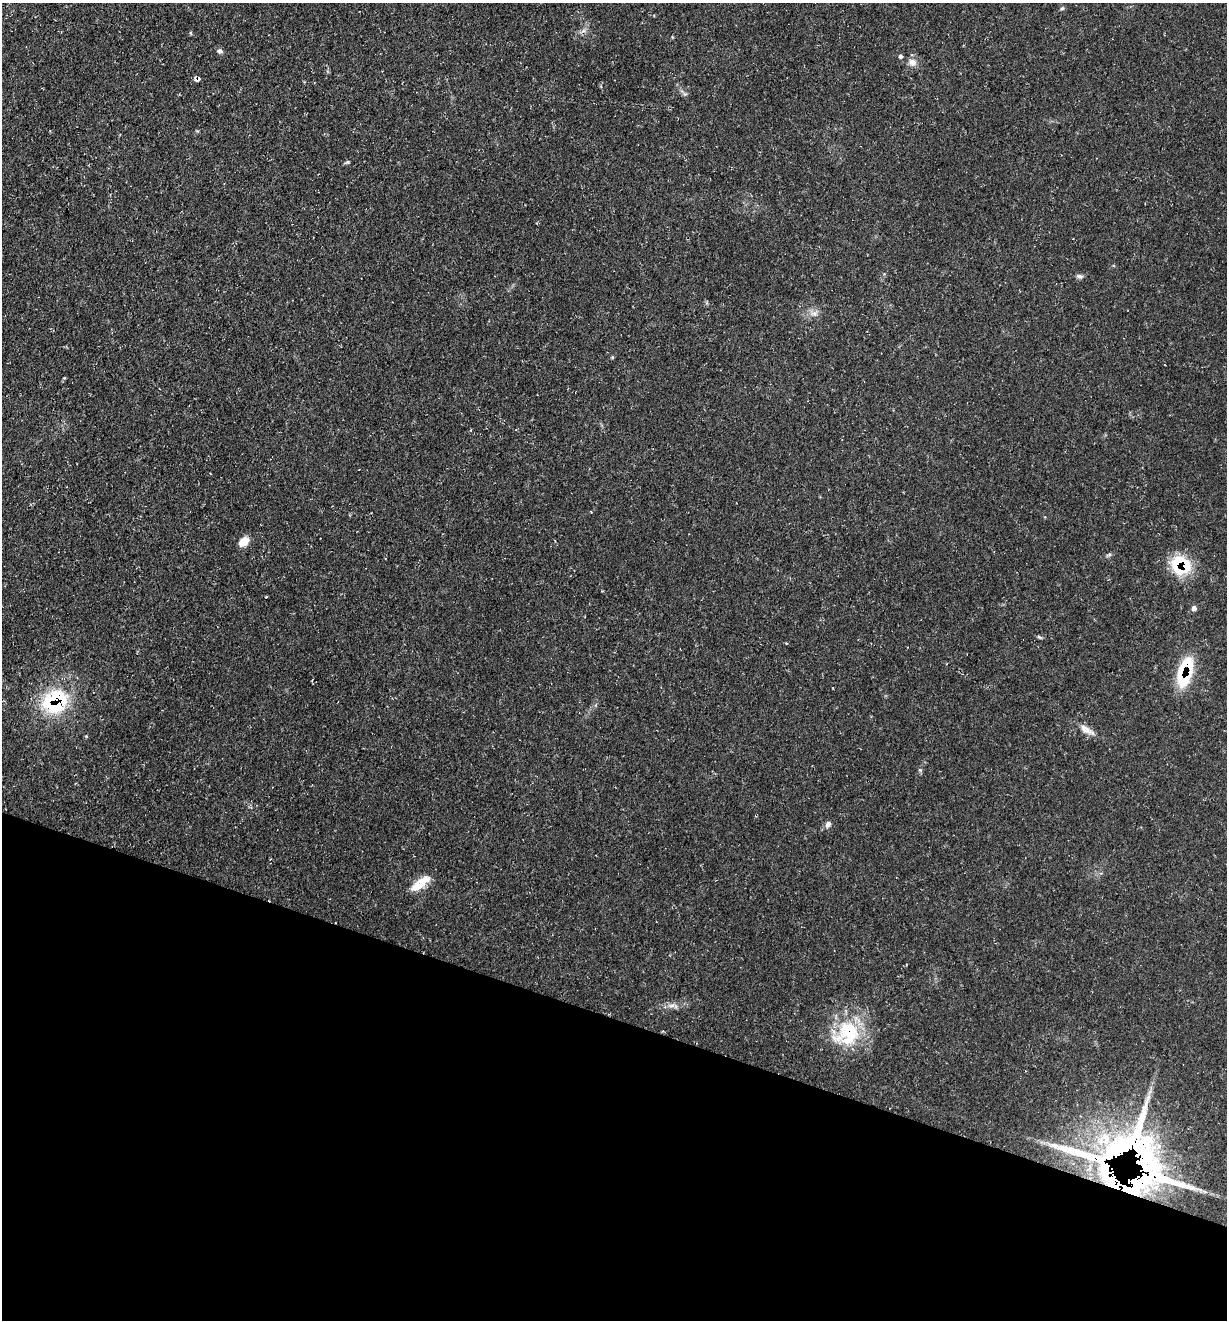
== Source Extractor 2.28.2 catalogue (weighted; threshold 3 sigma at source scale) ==
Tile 15 of 4 x 4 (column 3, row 4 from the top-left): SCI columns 2584-3808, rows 2-1319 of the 5290 x 5272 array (HDU 1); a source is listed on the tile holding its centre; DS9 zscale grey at full resolution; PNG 1229 x 1322 px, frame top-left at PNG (2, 3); no overlay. Shown black and unused: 23% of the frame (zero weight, under 3 of 4 exposures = <1% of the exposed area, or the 3 px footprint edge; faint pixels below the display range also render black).
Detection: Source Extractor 2.28.2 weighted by HDU 2 'WHT'; one run over the whole footprint, this tile lists its part. Background 0.163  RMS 0.0072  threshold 0.0326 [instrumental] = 3 sigma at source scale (4.5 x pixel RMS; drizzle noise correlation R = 1.50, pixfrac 1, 0.05/0.05 arcsec/px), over >= 5 px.
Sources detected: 30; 2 long thin detections or spike segments (spike, bleed or trail) — not listed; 5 inside a brighter listed object's ellipse — not listed separately; the other 23 listed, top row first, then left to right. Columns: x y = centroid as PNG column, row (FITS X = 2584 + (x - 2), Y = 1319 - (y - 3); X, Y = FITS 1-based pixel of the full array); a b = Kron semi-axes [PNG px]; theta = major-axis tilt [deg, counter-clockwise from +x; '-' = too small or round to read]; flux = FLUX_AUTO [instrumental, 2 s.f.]
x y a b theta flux
1062 8 6 4 29 1.1
220 51 7 6 - 2
900 56 5 5 - 1.1
912 62 12 10 -31 4.8
197 80 8 4 11 2.2
348 162 6 4 44 1
1079 276 9 6 -20 2.1
814 313 9 6 9 3.3
612 357 5 4 - 0.85
64 378 4 3 - 0.66
244 542 12 8 43 8.3
1181 565 23 20 -27 35
1194 608 6 6 - 2.3
1039 637 8 4 -27 1.2
1183 669 37 14 54 27
57 701 33 25 39 64
1087 730 24 8 -32 6.6
86 736 4 3 - 0.69
828 824 10 6 55 2.8
420 883 28 9 37 14
673 1006 15 6 -8 4.1
847 1033 39 32 42 49
1139 1154 103 52 -79 260
Overlapping masked pixels (flux is a lower limit): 6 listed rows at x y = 197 80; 1181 565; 1183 669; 57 701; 847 1033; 1139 1154
Unlisted compact peaks at least as high as the median listed source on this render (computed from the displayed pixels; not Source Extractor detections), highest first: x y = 920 770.